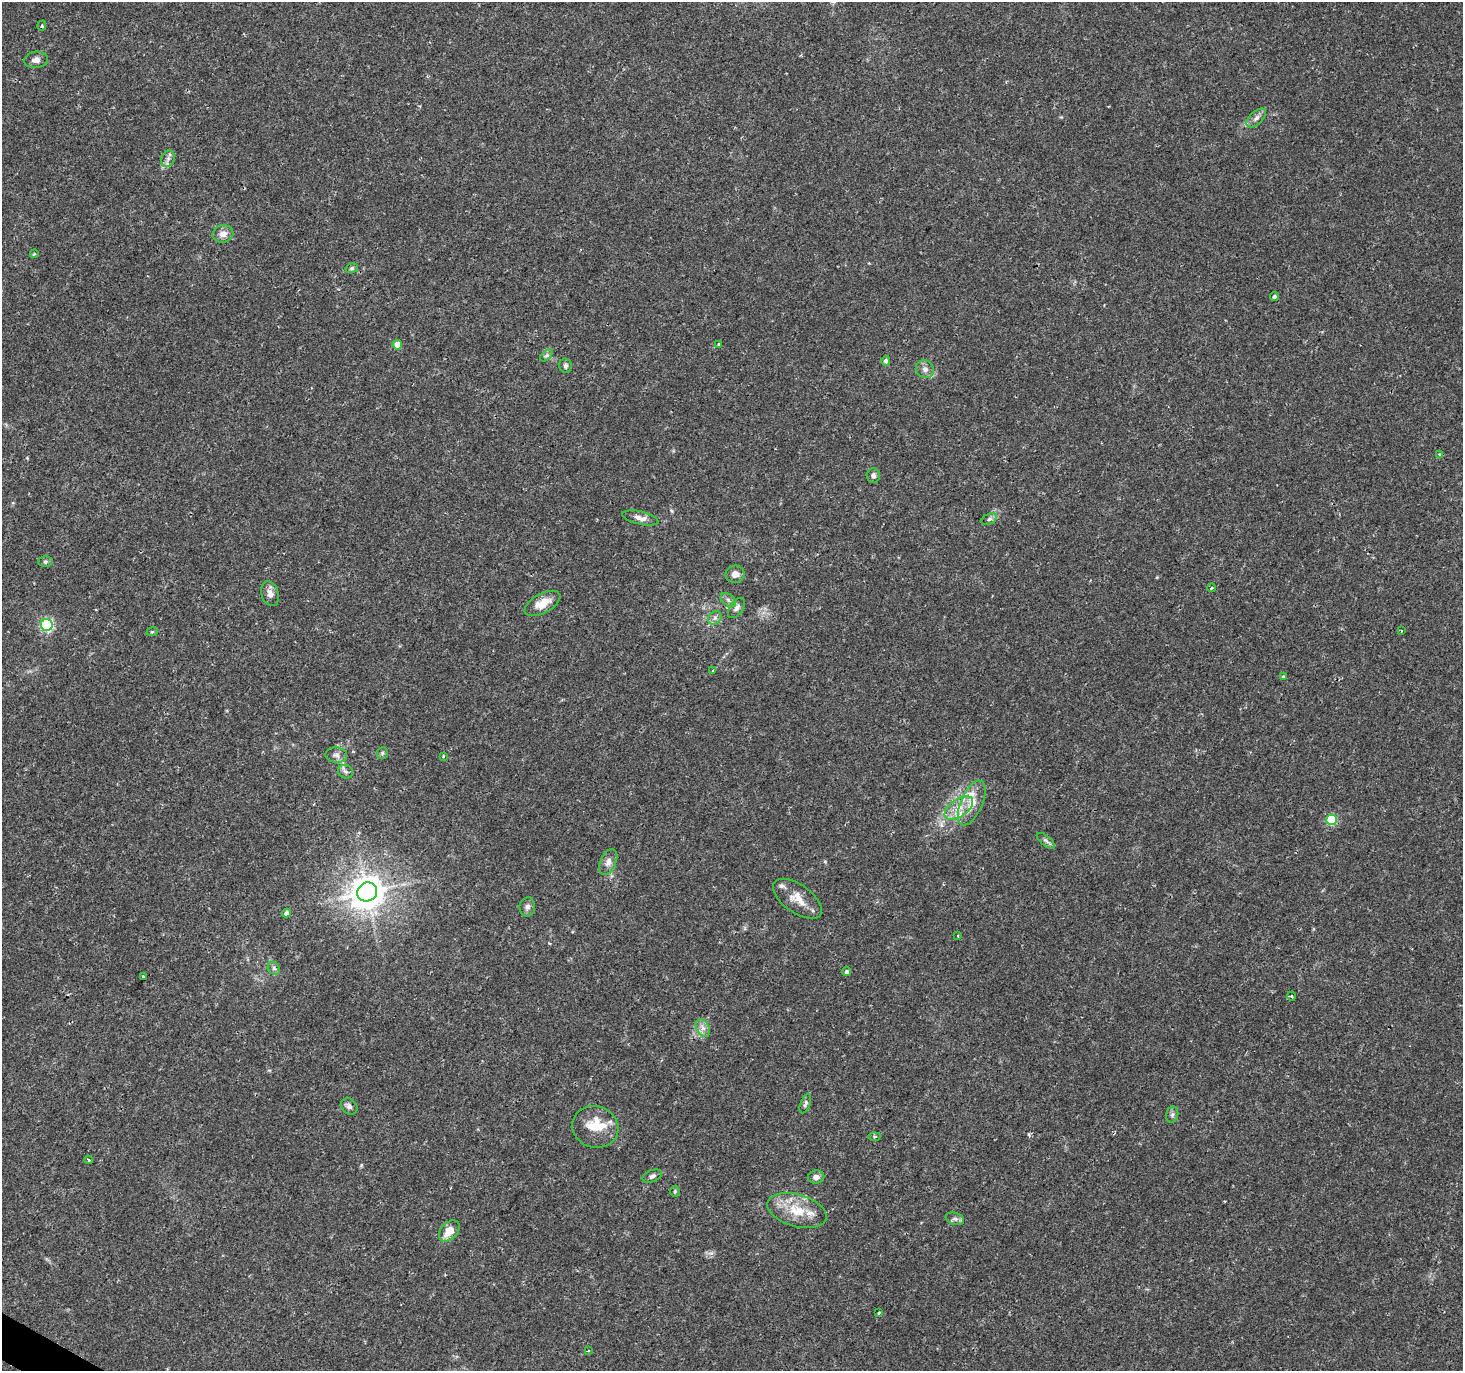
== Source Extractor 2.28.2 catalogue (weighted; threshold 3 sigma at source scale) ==
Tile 7 of 4 x 4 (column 3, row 2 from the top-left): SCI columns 2925-4385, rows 2933-4301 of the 5854 x 5930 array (HDU 1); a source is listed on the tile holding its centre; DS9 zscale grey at full resolution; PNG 1465 x 1373 px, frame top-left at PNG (2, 2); each listed source drawn as its Kron ellipse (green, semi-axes under 4 px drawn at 4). Shown black and unused: <1% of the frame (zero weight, under 2 of 3 exposures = <1% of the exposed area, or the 3 px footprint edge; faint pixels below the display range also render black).
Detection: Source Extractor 2.28.2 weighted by HDU 2 'WHT'; one run over the whole footprint, this tile lists its part. Background 0.0162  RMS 0.0025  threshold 0.0112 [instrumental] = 3 sigma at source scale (4.5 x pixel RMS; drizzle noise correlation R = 1.50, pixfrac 1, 0.0396/0.0396 arcsec/px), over >= 5 px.
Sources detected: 68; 4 inside a brighter listed object's ellipse — not listed separately; the other 64 listed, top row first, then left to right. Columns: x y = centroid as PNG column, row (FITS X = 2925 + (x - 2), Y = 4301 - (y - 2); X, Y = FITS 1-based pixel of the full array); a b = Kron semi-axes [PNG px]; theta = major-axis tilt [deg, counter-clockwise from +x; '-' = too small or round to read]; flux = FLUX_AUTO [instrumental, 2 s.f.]
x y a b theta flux
42 26 5 4 - 0.37
36 60 12 8 6 1.2
1256 118 12 6 44 1.2
168 159 8 6 69 0.94
223 234 10 8 16 1.7
34 254 4 3 - 0.25
352 268 6 4 17 0.4
1274 296 4 4 - 0.54
719 344 3 3 - 0.59
397 345 5 4 - 4.4
546 355 7 4 44 0.54
886 361 5 4 - 0.75
565 366 7 6 - 0.58
925 369 9 8 - 1.3
1440 455 4 3 - 0.44
873 476 7 6 - 0.8
640 518 18 6 -13 1.6
989 519 8 5 25 0.59
45 562 7 5 -1 0.5
735 574 9 8 - 1.7
1211 588 4 3 - 0.34
270 594 13 8 -71 1.6
728 600 9 5 -37 0.7
542 603 20 9 29 3.5
736 608 11 6 54 0.98
715 618 7 6 - 0.73
47 625 6 6 - 35
1401 631 3 2 - 0.35
152 632 6 3 17 0.31
713 671 3 3 - 0.85
1283 677 4 3 - 0.39
382 753 6 5 - 0.42
336 755 11 7 -7 1.1
443 756 4 3 - 0.29
346 772 8 6 -17 0.75
972 803 24 11 66 4.2
959 808 16 8 35 3.2
1331 820 5 5 - 12
1046 841 11 5 -39 0.64
608 862 14 8 66 1.4
367 892 10 9 - 380
798 899 28 14 -35 4.3
527 907 9 8 - 0.97
287 913 4 4 - 1
958 935 3 2 - 0.24
274 968 7 5 -46 0.56
847 972 5 4 - 0.5
144 976 3 3 - 6
1292 996 4 3 - 0.22
703 1028 9 6 -61 1.2
805 1104 10 5 69 0.63
349 1106 9 7 -42 0.9
1172 1115 8 6 74 0.64
595 1127 23 20 -19 6.3
874 1137 6 4 6 0.37
88 1160 4 3 - 0.3
652 1176 10 6 22 0.79
816 1177 8 6 10 1.1
675 1191 6 5 - 0.34
797 1211 30 16 -16 7.4
955 1219 9 6 -17 0.8
449 1231 12 8 48 3.4
879 1313 3 3 - 1.1
588 1351 3 2 - 0.24